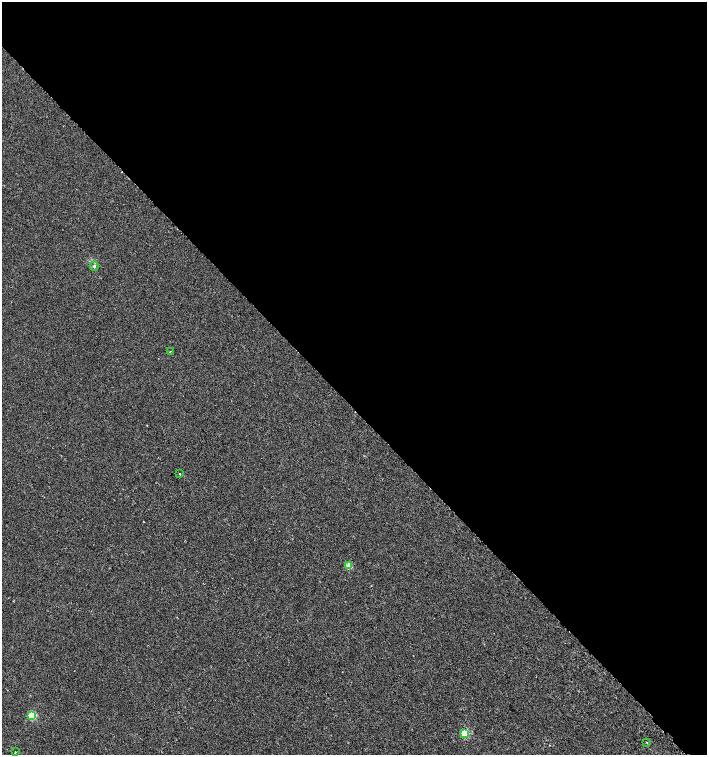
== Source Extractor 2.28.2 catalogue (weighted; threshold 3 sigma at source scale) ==
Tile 3 of 4 x 4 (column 3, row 1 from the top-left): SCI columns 3086-4494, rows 4562-6067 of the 6105 x 6114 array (HDU 1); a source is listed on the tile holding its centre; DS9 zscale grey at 2 x 2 block average (1 PNG px = mean of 2 x 2 image px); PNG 709 x 757 px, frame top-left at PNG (2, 2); each listed source drawn as its Kron ellipse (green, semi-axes under 4 px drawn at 4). Shown black and unused: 54% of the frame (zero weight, under 2 of 3 exposures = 3% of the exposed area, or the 3 px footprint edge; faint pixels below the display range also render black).
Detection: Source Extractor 2.28.2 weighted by HDU 2 'WHT'; one run over the whole footprint, this tile lists its part. Background 0.00142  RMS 0.0035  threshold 0.0155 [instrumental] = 3 sigma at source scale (4.5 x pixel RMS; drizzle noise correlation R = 1.50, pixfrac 1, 0.0396/0.0396 arcsec/px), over >= 5 px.
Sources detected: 9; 1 cosmic-ray / hot-pixel residue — neither listed nor drawn; the other 8 listed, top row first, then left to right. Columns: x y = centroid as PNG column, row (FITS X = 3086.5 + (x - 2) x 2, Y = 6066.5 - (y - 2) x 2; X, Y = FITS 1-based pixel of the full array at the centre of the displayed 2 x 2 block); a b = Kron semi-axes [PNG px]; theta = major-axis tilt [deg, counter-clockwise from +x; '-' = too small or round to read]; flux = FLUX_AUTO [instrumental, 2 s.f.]
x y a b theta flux
94 266 5 4 - 1.3
170 351 2 2 - 0.62
180 474 2 2 - 1
349 566 3 3 - 17
32 716 3 3 - 41
465 733 3 3 - 39
647 742 2 2 - 1.8
15 752 2 2 - 0.84